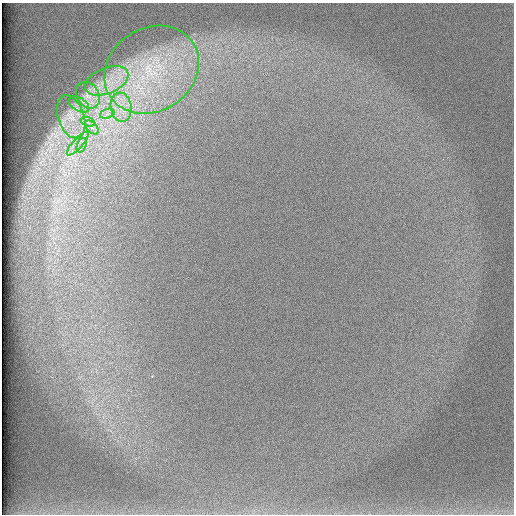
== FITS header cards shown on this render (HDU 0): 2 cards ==
NAXIS1  =                  512 /
NAXIS2  =                  512 /

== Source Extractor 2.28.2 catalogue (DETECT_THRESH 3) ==
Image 512 x 512 px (HDU 0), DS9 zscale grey, 1 PNG px = 1 image px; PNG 516 x 516 px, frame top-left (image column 1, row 512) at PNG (2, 3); each listed source drawn as its Kron ellipse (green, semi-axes under 4 px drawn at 4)
Background 98.1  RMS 2.8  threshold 8.52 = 3 sigma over >= 5 px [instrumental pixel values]
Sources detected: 11; all 11 listed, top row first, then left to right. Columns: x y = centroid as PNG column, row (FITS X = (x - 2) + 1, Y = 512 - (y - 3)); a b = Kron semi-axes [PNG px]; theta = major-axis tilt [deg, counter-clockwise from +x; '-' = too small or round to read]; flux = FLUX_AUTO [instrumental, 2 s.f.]
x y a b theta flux
152 70 49 41 33 30000
107 81 23 13 22 4600
88 95 14 11 -58 2200
79 104 11 6 -32 1200
121 107 15 10 -83 3100
107 114 7 4 19 720
71 117 22 13 -71 3900
88 122 7 4 -18 630
92 127 8 5 -45 820
78 143 15 5 48 1400
82 145 8 4 71 670